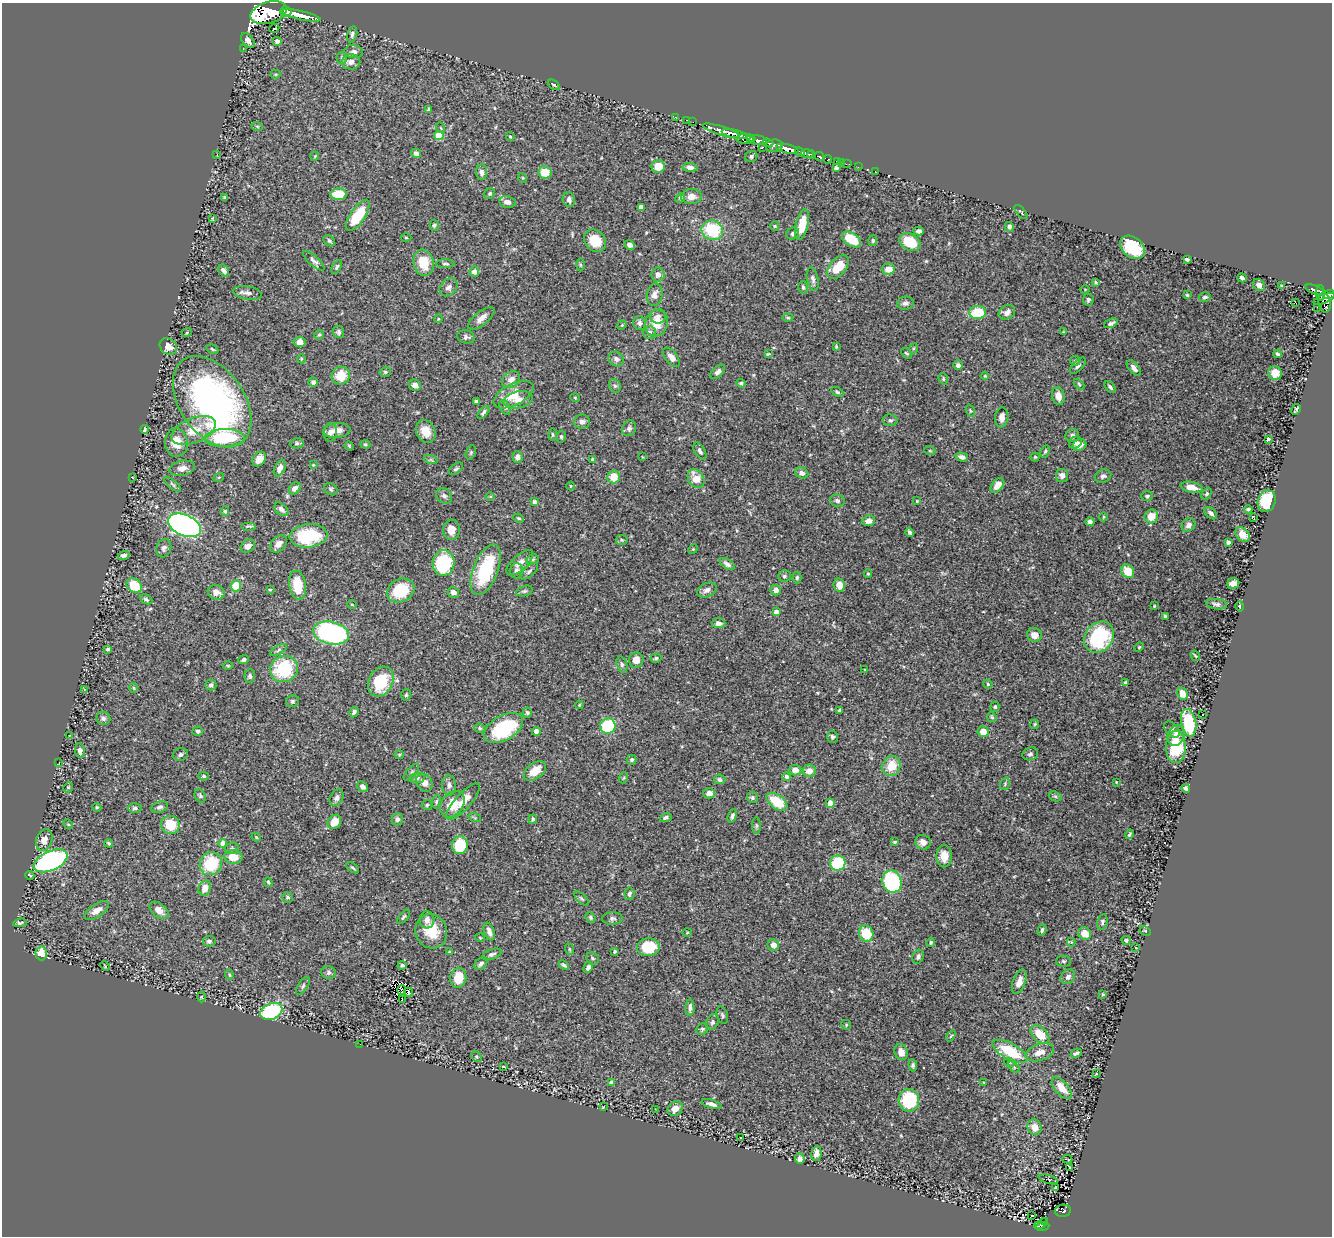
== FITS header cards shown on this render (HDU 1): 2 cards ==
NAXIS1  =                 1330
NAXIS2  =                 1234

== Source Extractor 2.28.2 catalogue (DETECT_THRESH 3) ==
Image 1330 x 1234 px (HDU 1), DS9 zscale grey, 1 PNG px = 1 image px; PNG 1334 x 1238 px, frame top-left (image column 1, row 1234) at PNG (2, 3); each listed source drawn as its Kron ellipse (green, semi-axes under 4 px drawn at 4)
Background 0.634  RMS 0.022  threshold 0.0647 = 3 sigma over >= 5 px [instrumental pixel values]
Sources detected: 477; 3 with non-positive FLUX_AUTO (blend fragments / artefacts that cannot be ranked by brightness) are neither listed nor drawn; the other 474 listed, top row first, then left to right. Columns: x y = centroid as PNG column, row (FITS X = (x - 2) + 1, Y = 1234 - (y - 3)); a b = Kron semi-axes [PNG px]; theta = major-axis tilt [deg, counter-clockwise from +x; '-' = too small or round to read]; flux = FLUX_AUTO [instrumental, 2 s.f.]
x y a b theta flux
286 12 5 5 - 900
269 13 18 10 16 4300
301 15 20 4 -13 2900
274 28 5 3 - 180
352 34 8 5 78 4.1
248 41 8 5 -53 6.5
277 41 5 4 - 4.2
243 49 2 2 - 8.7
354 52 9 6 -7 5.3
342 58 6 5 - 2.4
351 62 9 7 10 8.6
276 74 5 4 - 1.6
554 85 7 3 -35 1.7
429 109 4 3 - 1.9
675 117 2 2 - 18
686 120 3 2 - 29
693 122 2 2 - 18
257 126 6 3 -19 1.6
441 128 5 3 - 1.3
721 131 19 4 -17 1800
734 134 13 4 -12 1600
439 135 5 4 - 51
510 137 4 3 - 2
745 139 8 5 0 510
751 139 4 2 - 250
758 140 8 4 -8 980
768 143 5 3 - 400
774 146 8 6 6 860
762 148 3 3 - 160
787 149 12 4 -14 2500
800 152 5 3 - 670
416 153 5 4 - 5.2
807 154 6 4 -12 870
812 154 4 3 - 530
217 155 2 2 - 0.87
315 156 4 3 - 1.2
751 156 6 5 - 3.4
819 157 5 3 - 320
827 159 4 3 - 160
837 161 3 3 - 69
841 162 3 3 - 19
847 164 5 2 - 22
658 166 6 6 - 23
690 167 7 4 -4 6.3
858 167 2 2 - 11
836 168 4 4 - 4.4
875 171 2 2 - 14
482 172 8 5 -88 5.7
545 172 6 6 - 26
523 178 5 3 - 1.2
490 193 6 5 - 2.3
339 194 8 6 -1 34
225 197 4 3 - 3.5
691 197 10 7 2 12
680 198 5 4 - 1.9
569 199 7 6 - 5.2
507 202 8 6 -10 7.6
641 207 4 4 - 9.4
1021 212 8 3 -48 1.9
358 216 18 7 56 49
212 218 4 3 - 1.5
434 225 5 4 - 2.4
802 225 15 6 78 31
775 226 5 4 - 1.4
1009 227 5 4 - 4.2
712 230 11 9 -22 72
919 231 5 4 - 4.8
793 234 6 5 - 4
406 238 5 3 - 1.3
851 239 11 6 -33 41
873 240 5 4 - 2.1
329 241 6 5 - 2.6
595 241 12 10 -49 37
910 242 11 8 -32 37
630 245 5 4 - 6.3
1133 247 14 10 -38 72
1187 259 4 3 - 2.1
314 261 13 5 -42 5
424 263 13 10 -76 27
445 264 9 3 -1 2.3
580 265 6 4 -89 1.8
337 267 7 4 59 2.3
838 267 14 8 51 31
888 269 7 5 2 16
224 271 6 5 - 5.3
474 272 5 5 - 7.2
658 275 7 6 - 7
1242 278 5 4 - 6
813 279 12 5 -78 5.1
1096 282 4 4 - 1.9
1259 285 7 5 -51 6.1
1282 286 4 3 - 2.1
448 287 10 8 45 6.2
803 287 6 5 - 3.1
1085 289 5 3 - 1.3
1314 290 10 3 -19 310
248 293 14 6 -11 6.7
1321 293 8 4 -86 350
655 295 11 8 81 8.6
1187 295 3 3 - 1.8
1329 295 6 4 25 580
1205 297 6 4 15 3.3
1324 299 11 3 21 490
1088 300 6 5 - 3.1
1295 302 2 2 - 660
905 303 8 6 8 5
1325 303 10 6 -80 620
1317 307 2 2 - 8.5
978 312 8 6 2 58
1007 312 9 6 32 6.3
658 316 8 7 - 5.4
481 318 16 6 39 11
788 318 5 3 - 1.6
438 319 4 3 - 1.2
639 323 7 6 - 4.7
656 323 13 11 70 30
1111 323 7 4 23 4.1
622 325 5 3 - 1.3
187 332 5 3 - 1.4
338 332 6 5 - 3.6
649 332 6 6 - 4.9
1063 332 4 3 - 1.2
319 335 5 4 - 1.7
466 337 9 6 -14 4.5
299 342 6 5 - 6.4
168 347 9 7 -38 12
836 347 4 3 - 1.6
914 348 5 3 - 1.6
212 349 6 3 -28 1.8
906 353 6 4 -39 2.1
768 354 4 3 - 1.4
1278 354 4 3 - 2.5
671 357 11 6 -50 7.9
301 359 4 3 - 1.2
616 359 8 7 - 6
1075 361 5 5 - 2
958 365 4 4 - 5.4
1078 366 10 5 45 4.3
1134 368 9 5 -51 7.1
385 372 6 4 14 2.5
718 372 9 5 43 4.4
1275 373 7 7 - 16
341 376 9 9 - 29
985 376 4 4 - 1.6
943 379 6 4 -72 2
511 380 9 8 - 10
313 382 4 4 - 3.8
741 383 4 4 - 2.6
1079 384 6 3 -46 1.6
415 385 6 5 - 9.6
615 386 7 5 -61 3
1110 387 7 4 -49 3.2
837 392 6 4 -30 3.2
513 395 21 10 27 31
1058 396 9 6 -76 9.6
575 398 5 3 - 1.2
518 400 15 8 13 13
476 401 4 3 - 2.6
212 402 51 32 -55 490
505 407 7 5 -63 3.1
1296 409 6 3 61 2.4
970 411 6 4 -71 1.8
484 412 7 4 48 3.9
1002 417 10 6 84 9.4
890 420 7 6 - 3.5
582 422 8 7 - 5.8
629 428 8 7 - 4.1
144 429 4 3 - 2.7
194 430 23 12 22 29
337 430 13 7 3 12
426 431 12 9 -64 19
330 432 9 7 82 7.3
553 435 6 4 -84 2
1072 435 7 6 - 4.2
561 437 6 4 79 2.3
225 438 20 8 2 91
1268 439 4 3 - 3.1
176 442 14 11 -83 22
297 443 6 5 - 3.2
1075 443 7 5 39 7
365 444 5 4 - 1.8
1079 445 7 5 24 9
349 446 5 4 - 1.5
700 451 9 5 -60 4.3
930 451 5 3 - 1.5
1045 451 6 4 63 2.2
471 452 7 5 72 2.2
518 457 6 5 - 8.1
643 457 3 2 - 1.2
962 457 6 4 -16 5
1035 457 4 4 - 1.7
259 459 8 6 52 13
592 459 3 2 - 1.5
431 460 7 4 -18 2.6
313 465 4 3 - 1.5
182 468 13 7 10 10
280 468 9 5 64 8.6
456 469 8 4 36 2.8
802 473 7 5 -26 5.4
1062 475 6 6 - 6.4
1103 476 8 6 22 4
132 477 3 2 - 0.71
219 477 5 3 - 1.2
614 477 6 6 - 23
696 479 10 7 -58 22
172 484 10 3 -40 2.5
997 485 8 5 49 15
571 486 4 3 - 1.1
1192 487 11 5 -11 15
295 488 7 5 45 6.8
331 489 7 5 -36 2.6
1206 494 6 4 62 2.6
444 496 9 7 -38 5.2
490 496 5 3 - 1.3
1147 496 6 5 - 3.1
837 501 7 6 - 4.3
917 501 4 3 - 1.1
1267 501 11 8 72 76
535 502 4 4 - 6.6
281 509 8 5 -43 5.4
1248 509 4 3 - 3.1
225 511 5 4 - 2.3
1211 513 7 5 -41 4.6
1151 516 7 6 - 20
1103 517 4 3 - 1.3
1253 517 4 3 - 1.5
519 518 6 4 -25 2
869 521 6 5 - 7.7
1090 522 4 4 - 4.2
184 525 17 10 -23 520
1188 525 7 6 - 6.2
249 526 7 3 0 2.5
451 530 10 8 83 15
909 532 4 3 - 3.1
1243 534 8 6 -44 18
309 536 19 11 6 75
622 540 6 5 - 2.2
1228 542 4 3 - 2.9
278 544 10 7 46 8.8
248 546 8 6 35 8.2
164 548 9 7 69 5.1
693 549 5 4 - 1.6
124 555 6 4 22 4.9
533 559 6 5 - 2.5
444 563 12 11 - 100
520 563 17 7 42 11
727 564 8 4 -35 4.9
486 570 27 12 69 94
517 571 7 6 - 6.4
529 571 11 5 42 4.5
1128 571 7 6 - 27
868 574 4 3 - 1.9
784 576 6 6 - 3.2
797 578 6 4 87 2.1
1233 583 6 5 - 10
298 585 14 8 -81 35
839 585 7 5 -79 14
134 586 8 6 -38 45
236 586 6 5 - 27
270 590 4 3 - 1.4
401 590 14 11 25 56
707 590 10 7 26 6.5
776 590 5 5 - 9.5
524 591 9 5 15 2.9
216 592 8 7 - 9.5
453 592 6 5 - 8.4
146 599 7 4 -26 3.5
1216 604 10 5 -8 4.1
352 605 5 3 - 1.2
1154 606 3 2 - 1.5
1239 606 5 3 - 1.8
776 612 4 4 - 9
1165 616 4 3 - 2.8
718 623 7 5 -3 7.5
331 633 18 11 -12 260
1034 635 7 7 - 11
1099 637 17 13 50 130
1139 647 5 4 - 1.5
108 649 4 3 - 2.5
278 650 9 4 29 2.9
1195 656 5 3 - 1.6
656 658 6 4 17 2.1
244 660 5 4 - 3.2
636 660 7 7 - 12
622 664 8 5 -73 3.9
228 666 5 3 - 1.5
284 669 14 13 - 91
865 670 3 2 - 1.1
250 676 7 5 84 2.9
381 682 16 12 61 59
1125 683 4 3 - 2.1
988 684 5 4 - 1.8
211 685 5 5 - 4.3
134 688 5 3 - 1.4
84 689 3 3 - 1.1
1182 694 6 5 - 17
406 695 5 5 - 2.3
292 701 7 6 - 2.7
579 705 4 3 - 1.3
995 707 5 4 - 2.2
839 710 3 3 - 1.5
354 712 5 3 - 2.8
527 713 5 5 - 2.3
1203 714 3 3 - 3.8
992 717 5 4 - 1.8
103 718 7 6 - 4.4
1189 723 14 7 -79 85
1035 724 5 4 - 1.6
608 726 7 7 - 100
480 728 5 4 - 2.1
503 728 21 12 30 110
1172 729 9 6 -48 4.8
198 731 5 4 - 3.5
536 731 4 4 - 12
983 732 6 5 - 14
69 735 2 2 - 0.9
1176 736 11 8 68 11
832 737 6 5 - 2.8
1176 747 16 10 89 64
80 751 7 4 -81 6.5
1030 754 8 6 18 4.1
180 755 7 6 - 4.6
399 755 4 4 - 1.7
632 760 5 5 - 2.8
59 762 2 2 - 0.96
891 766 10 9 - 27
795 770 6 5 - 12
535 771 12 8 37 23
809 771 6 6 - 11
411 772 10 5 49 3.4
204 776 5 4 - 2.4
787 777 4 4 - 4.4
417 778 7 5 9 3.6
623 778 5 3 - 1.7
720 779 6 5 - 4.8
1116 782 3 2 - 1.1
424 783 9 7 -57 10
1005 784 6 4 71 2
449 785 10 7 -88 6
68 787 5 4 - 1.9
362 787 6 5 - 5.7
1186 788 5 3 - 3.6
709 793 6 5 - 9.1
200 796 7 5 -61 3.1
1055 796 7 4 -18 2.6
337 798 9 6 59 5.1
752 798 6 5 - 3.2
436 802 7 4 86 2.5
463 802 23 8 48 19
777 802 12 7 -36 46
830 803 4 4 - 24
452 804 14 11 53 25
427 805 5 5 - 2.1
97 807 4 4 - 1.5
160 807 8 5 20 4
135 808 7 5 3 3.3
732 816 7 4 69 3.9
666 817 6 4 23 3.9
475 818 6 4 -19 2
397 819 6 5 - 4.9
533 819 4 3 - 2.2
334 822 7 6 - 21
68 824 5 4 - 1.7
170 825 9 9 - 40
756 825 8 4 -89 2.7
1129 834 5 3 - 2.2
256 837 5 3 - 1.5
44 840 11 8 73 10
894 842 4 3 - 2.7
923 842 8 7 - 8.9
109 843 4 2 - 2
223 843 4 4 - 12
460 845 9 7 86 62
232 848 7 6 - 3.1
944 856 11 8 89 15
233 857 9 7 -5 20
51 861 18 9 24 330
838 863 8 7 - 63
211 864 12 11 - 58
353 868 7 3 -37 2.1
30 875 4 2 - 1.9
268 882 5 4 - 2.2
892 882 11 9 -69 160
205 888 8 6 66 13
629 894 6 5 - 3.9
287 897 5 5 - 2.5
581 898 9 4 -45 2.4
159 910 11 6 -40 10
97 911 14 6 33 11
403 917 8 4 51 2.5
591 917 6 4 -49 2.2
612 918 10 6 1 4.4
427 920 8 7 - 9.2
1102 922 8 5 78 3.4
20 923 7 4 9 2.5
1042 930 6 3 69 2.6
431 931 17 15 -72 37
1145 931 6 4 -30 1.7
489 932 9 5 -70 7.5
687 933 5 3 - 1.2
866 934 8 7 - 42
1085 934 7 6 - 20
480 938 5 3 - 1.2
1126 940 4 4 - 2.3
209 941 6 5 - 4.1
931 942 5 4 - 2.2
1071 942 4 4 - 1.3
773 945 6 5 - 11
648 947 11 9 3 56
1136 948 2 2 - 1.1
569 949 6 3 -71 1.6
449 952 4 3 - 1.5
615 952 3 3 - 2
41 953 7 5 -89 22
492 954 10 5 20 3.9
918 957 7 5 68 3.8
592 958 7 6 - 2.9
1063 961 7 5 -1 2.9
481 964 7 5 41 4.4
402 965 4 4 - 2.9
564 965 6 3 -44 2.7
105 966 5 3 - 1.7
588 967 6 4 62 4.4
329 972 7 6 - 3.6
229 975 5 4 - 1.8
1068 977 8 6 45 4.6
458 978 10 8 81 34
1019 982 13 6 69 9.9
303 986 10 4 57 3
401 990 5 2 - 0.057
408 992 4 2 - 2.4
1103 994 3 3 - 1.9
201 997 5 3 - 1.3
402 1000 3 2 - 0.96
690 1008 8 4 -90 5
271 1011 11 8 21 190
722 1015 9 5 -74 3
712 1022 8 6 61 3.5
846 1025 5 4 - 1.9
702 1029 6 5 - 2.7
1040 1034 11 7 -44 27
951 1036 6 3 52 1.5
360 1044 2 2 - 13
1010 1051 19 8 -28 69
901 1052 8 6 -74 13
1040 1052 15 8 17 12
1076 1053 5 3 - 3.6
476 1057 6 4 -46 1.9
1009 1062 5 3 - 1.5
913 1065 6 4 -85 3
503 1066 3 2 - 0.92
1014 1067 7 4 -46 2.2
1096 1074 3 2 - 1.9
612 1083 4 4 - 9.2
984 1083 3 2 - 0.96
1062 1088 13 6 -49 17
909 1100 11 10 - 110
712 1104 10 4 -17 7
603 1107 3 2 - 1
655 1109 3 2 - 0.94
675 1109 8 6 45 13
1034 1127 8 7 - 13
740 1138 3 2 - 1.6
816 1153 7 5 82 9.6
800 1159 5 5 - 5.9
1067 1159 5 2 - 1.4
1069 1167 3 2 - 0.93
1048 1179 10 2 -15 1.6
1056 1187 4 3 - 1.4
1063 1211 8 6 10 170
1031 1215 3 3 - 3.7
1045 1222 3 2 - 15
1041 1224 7 3 29 61
1043 1227 7 3 10 39
At the frame edge (FLAGS 8, measured only in part): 1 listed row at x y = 1329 295
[3 non-positive-flux detections neither listed nor drawn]